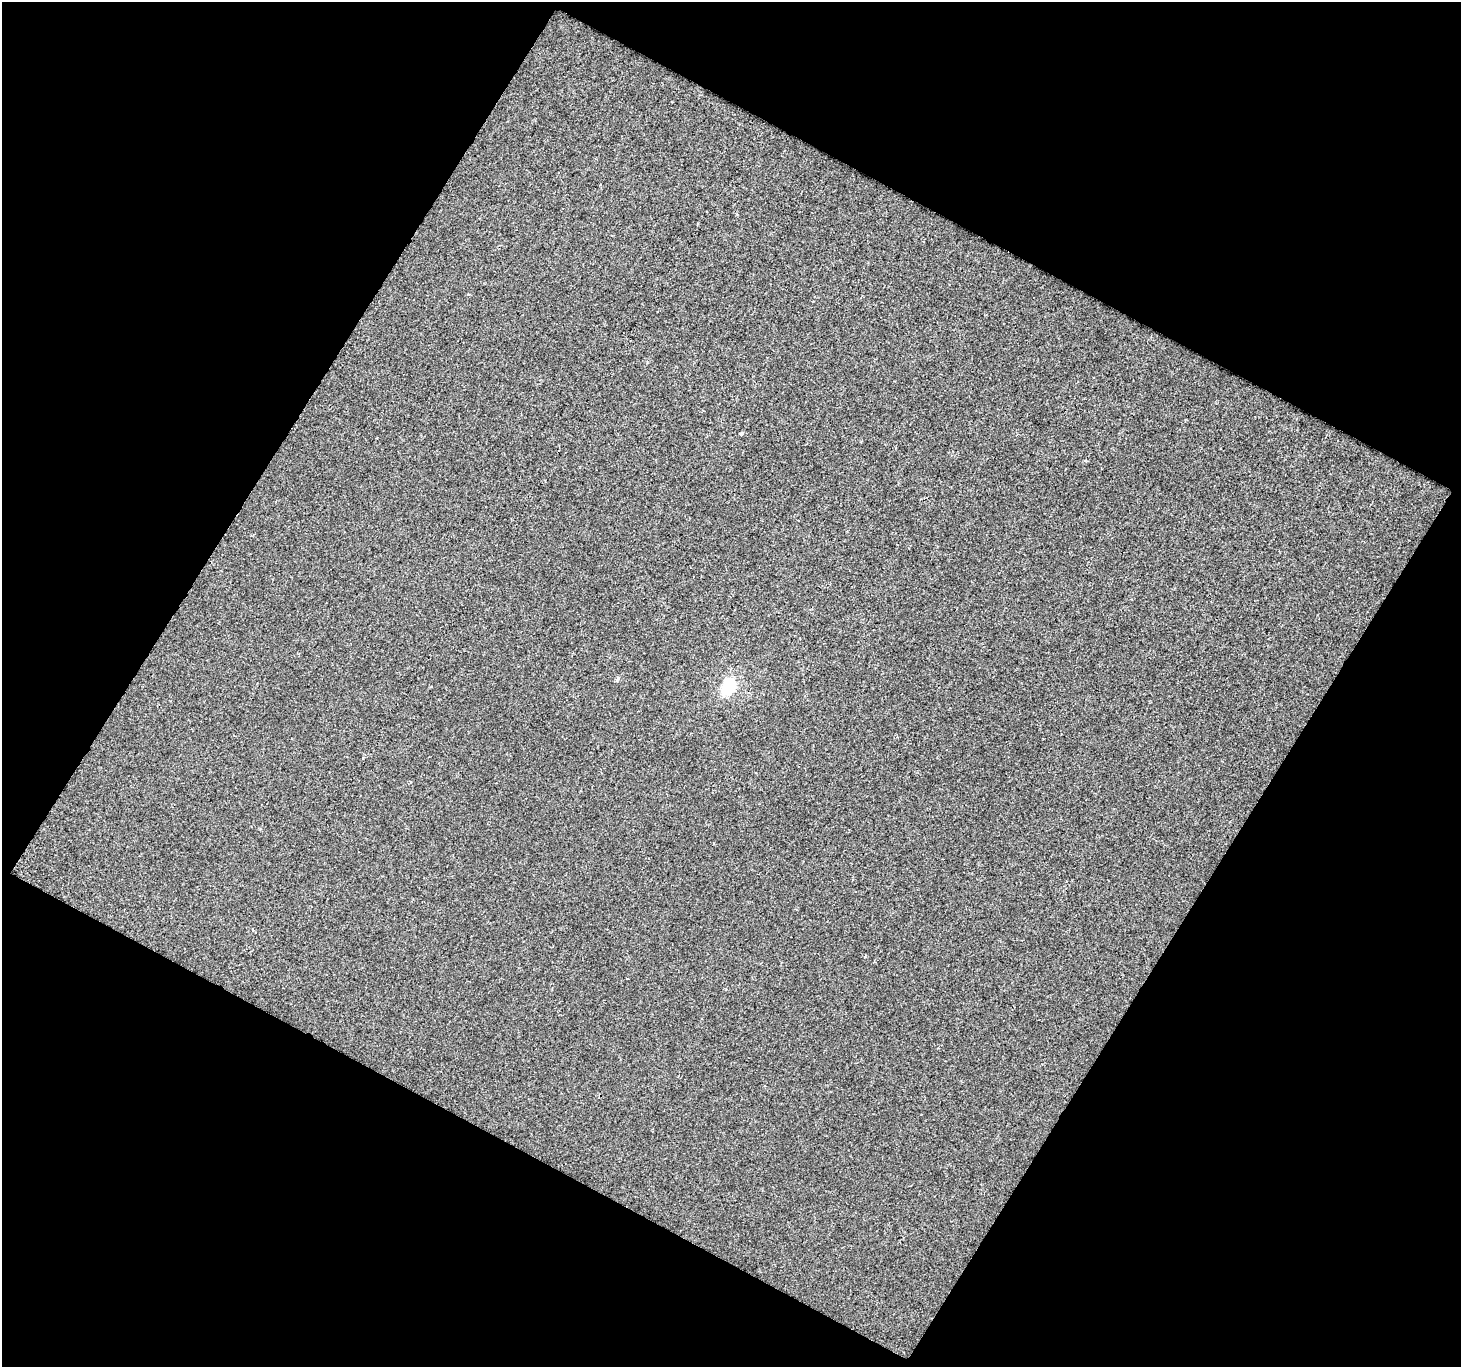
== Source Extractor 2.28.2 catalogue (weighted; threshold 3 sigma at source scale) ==
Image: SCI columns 381-1839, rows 732-2096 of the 2901 x 2939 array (HDU 1 of 3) = the unmasked area's bounding box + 8 px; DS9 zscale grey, full resolution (1 PNG px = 1 image px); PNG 1463 x 1369 px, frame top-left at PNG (2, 2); no overlay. Shown black and unused: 48% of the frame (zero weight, under 2 of 3 exposures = <1% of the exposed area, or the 3 px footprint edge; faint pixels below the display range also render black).
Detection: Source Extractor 2.28.2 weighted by HDU 2 'WHT'. Background 3.37e-04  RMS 0.006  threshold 0.0271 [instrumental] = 3 sigma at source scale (4.5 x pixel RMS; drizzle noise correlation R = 1.50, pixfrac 1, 0.0396/0.0396 arcsec/px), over >= 5 px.
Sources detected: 3; all 3 listed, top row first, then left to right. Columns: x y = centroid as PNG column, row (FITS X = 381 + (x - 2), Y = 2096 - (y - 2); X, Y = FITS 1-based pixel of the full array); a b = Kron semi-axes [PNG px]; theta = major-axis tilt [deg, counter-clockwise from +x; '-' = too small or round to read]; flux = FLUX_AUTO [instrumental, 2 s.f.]
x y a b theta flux
742 433 4 3 - 4.6
729 686 9 7 76 45
253 930 4 3 - 0.91